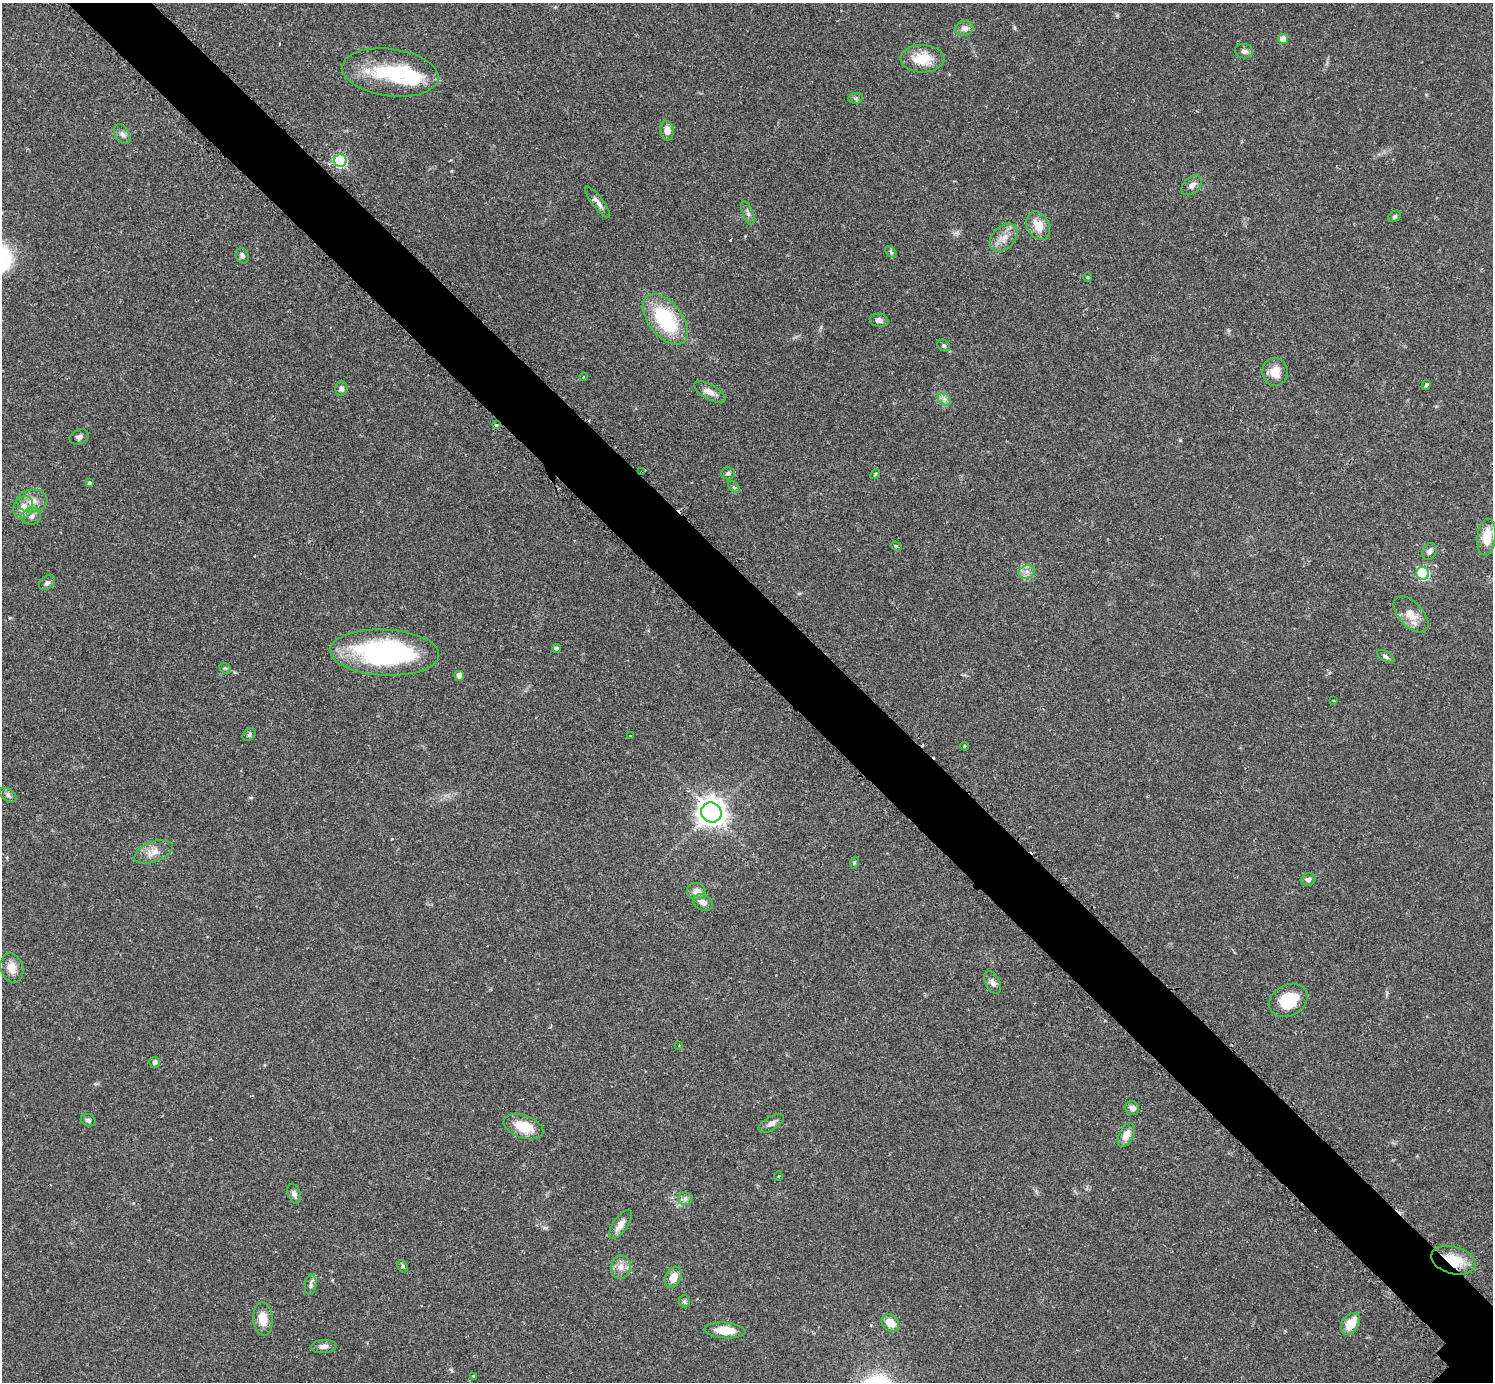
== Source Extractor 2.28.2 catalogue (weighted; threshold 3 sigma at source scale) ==
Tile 11 of 4 x 4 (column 3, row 3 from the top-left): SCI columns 3009-4499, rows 1567-2946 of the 6040 x 6040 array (HDU 1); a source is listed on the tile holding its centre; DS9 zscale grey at full resolution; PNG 1495 x 1384 px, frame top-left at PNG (2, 3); each listed source drawn as its Kron ellipse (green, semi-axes under 4 px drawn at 4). Shown black and unused: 6% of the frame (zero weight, under 2 of 3 exposures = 2% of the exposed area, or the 3 px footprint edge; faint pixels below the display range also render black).
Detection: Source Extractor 2.28.2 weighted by HDU 2 'WHT'; one run over the whole footprint, this tile lists its part. Background 0.0818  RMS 0.0056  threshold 0.025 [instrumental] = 3 sigma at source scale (4.5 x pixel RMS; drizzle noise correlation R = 1.50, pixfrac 1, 0.05/0.05 arcsec/px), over >= 5 px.
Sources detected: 91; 3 cosmic-ray / hot-pixel residue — neither listed nor drawn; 2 inside a brighter listed object's ellipse — not listed separately; the other 86 listed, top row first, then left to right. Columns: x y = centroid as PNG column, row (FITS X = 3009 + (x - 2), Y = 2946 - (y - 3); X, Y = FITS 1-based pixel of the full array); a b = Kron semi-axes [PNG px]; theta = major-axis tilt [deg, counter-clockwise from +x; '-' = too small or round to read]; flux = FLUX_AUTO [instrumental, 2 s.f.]
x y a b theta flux
964 28 9 7 15 3.2
1283 39 5 5 - 7.7
1244 51 9 7 -11 2.2
922 59 22 13 -1 14
390 72 48 23 -8 38
856 98 7 5 10 1.1
667 131 10 7 -83 4.2
122 134 11 7 -58 2.2
340 161 6 6 - 70
1192 185 12 8 40 2.5
598 202 19 5 -52 3
748 213 12 5 -69 2
1395 216 7 5 39 1.1
1038 226 15 11 -64 8.4
1004 238 16 11 43 6.2
891 252 7 4 -46 0.96
242 256 8 6 -66 1.9
1087 277 5 3 - 0.5
665 319 29 17 -51 43
879 320 9 6 -11 2.3
944 345 7 5 -36 1
1275 372 14 12 -88 7.6
583 377 4 3 - 0.52
1426 385 5 3 - 1.3
341 389 7 6 - 1.7
710 392 18 7 -30 4.1
944 399 7 5 -44 1.8
496 425 3 3 - 0.83
79 437 10 7 25 2
642 471 3 3 - 1.6
728 473 7 6 - 1.5
875 474 6 3 47 0.62
89 483 4 3 - 0.93
734 487 7 4 -45 0.9
32 501 15 11 5 5.6
23 508 12 9 66 6
31 516 10 8 13 2.8
1487 537 18 9 83 12
896 546 6 4 -20 0.98
1429 551 9 7 61 2
1027 572 8 6 20 2.8
1423 573 6 6 - 53
47 583 9 6 39 1.6
1411 614 22 12 -47 8
556 648 4 4 - 1.4
384 652 55 23 -2 96
1386 656 10 5 -32 1.3
225 668 6 5 - 0.92
459 676 5 4 - 4.1
1333 700 3 2 - 0.6
249 734 7 5 42 1.3
630 736 3 2 - 0.68
964 746 4 3 - 0.51
8 795 9 6 -39 1.5
711 812 10 10 - 570
153 852 20 10 21 5.9
854 863 6 3 73 0.74
1308 879 7 6 - 1.6
696 891 9 8 - 3.8
703 902 10 7 -27 3.4
12 968 15 11 -73 5.7
993 982 12 7 -64 2.5
1288 1000 20 15 30 20
679 1046 3 3 - 0.55
155 1062 5 5 - 1.7
1132 1108 7 7 - 2.9
88 1120 7 6 - 1.4
771 1123 14 6 30 2.7
523 1127 21 11 -19 13
1126 1135 13 7 64 5.2
778 1176 5 3 - 0.49
294 1194 10 6 -69 2.1
685 1199 7 6 - 1.7
621 1224 17 7 54 4.4
1453 1260 22 13 -15 16
403 1266 6 5 - 0.85
621 1267 11 9 80 4.2
673 1277 11 7 63 6.5
311 1285 10 6 84 1.8
684 1301 6 5 - 0.89
263 1319 17 9 -86 8
890 1323 9 8 - 6.8
1350 1324 12 8 55 11
725 1330 20 8 -4 10
324 1346 13 6 3 2.6
474 1376 4 3 - 1.2
Overlapping masked pixels (flux is a lower limit): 2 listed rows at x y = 642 471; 1453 1260